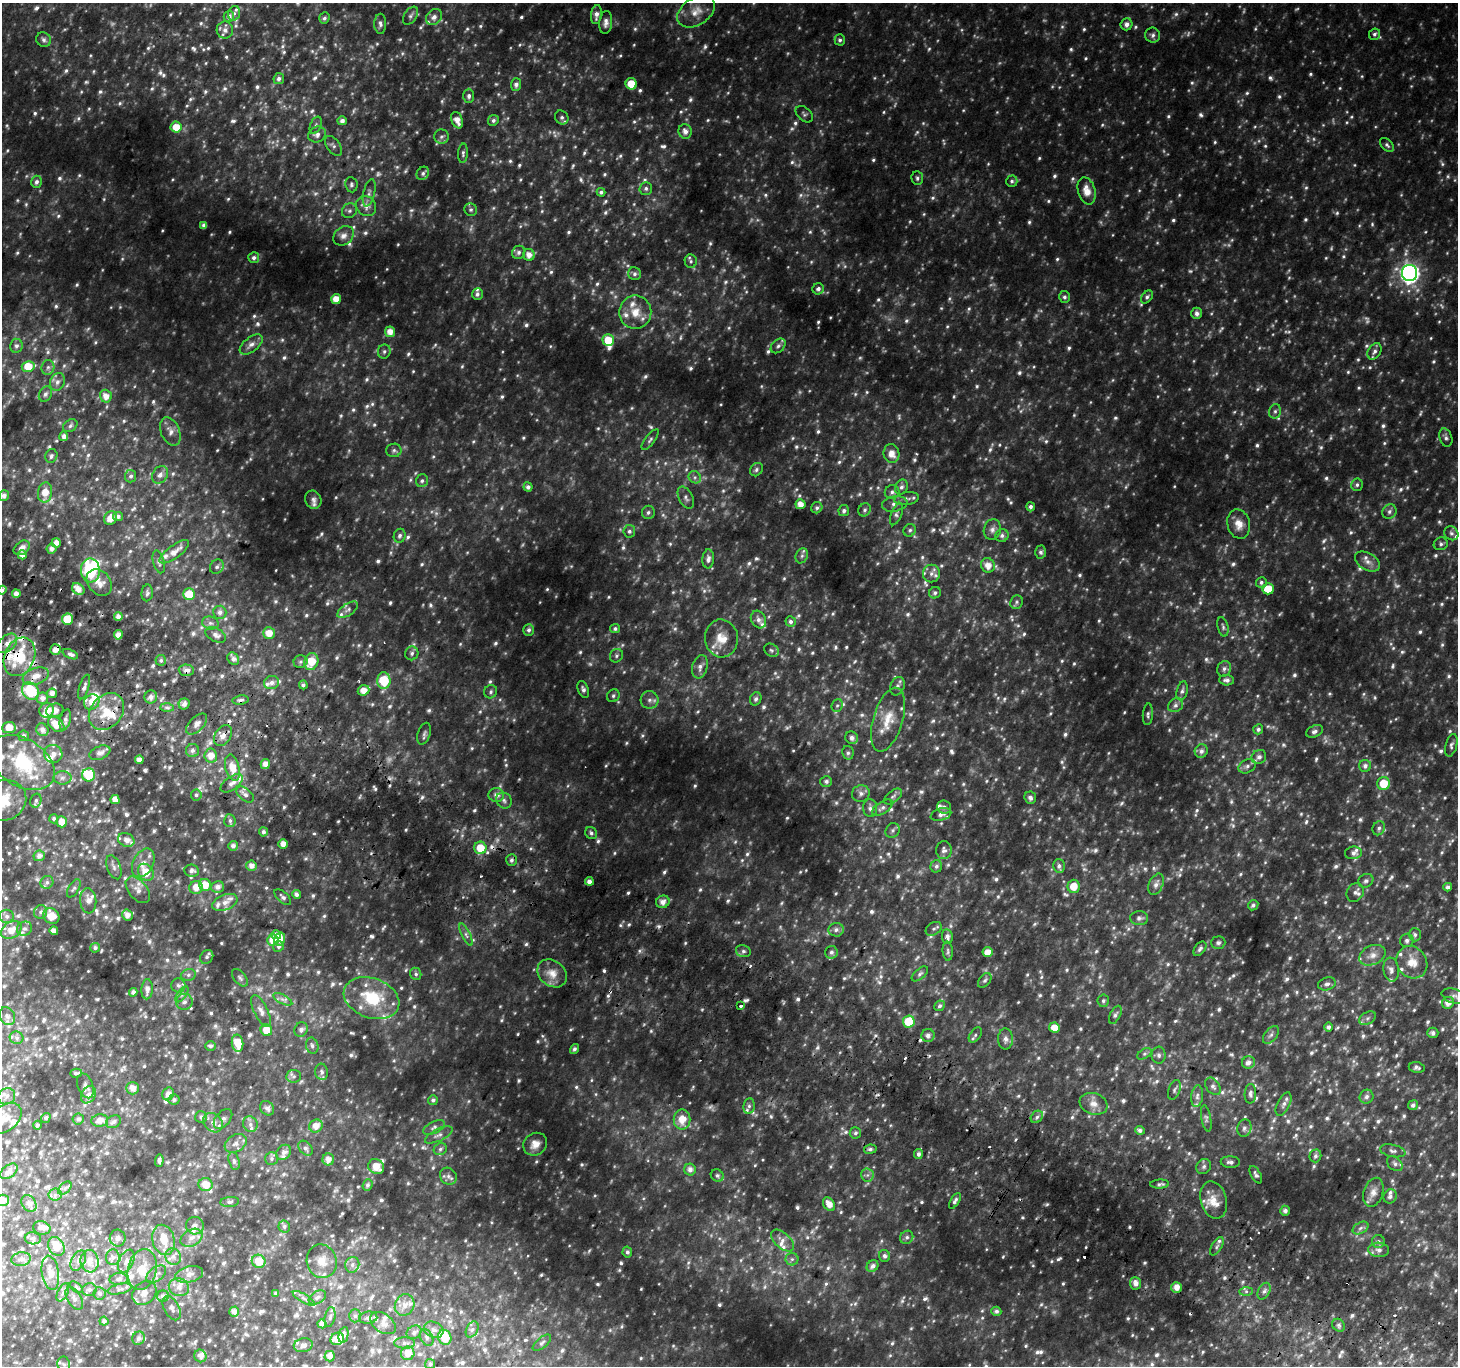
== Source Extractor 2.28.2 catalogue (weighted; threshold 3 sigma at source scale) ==
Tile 6 of 4 x 4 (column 2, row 2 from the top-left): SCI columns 1486-2941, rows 3027-4390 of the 5875 x 5986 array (HDU 1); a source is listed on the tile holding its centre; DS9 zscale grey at full resolution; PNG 1460 x 1368 px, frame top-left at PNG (2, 3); each listed source drawn as its Kron ellipse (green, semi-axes under 4 px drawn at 4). Shown black and unused: <1% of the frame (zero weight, under 2 of 3 exposures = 2% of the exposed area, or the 3 px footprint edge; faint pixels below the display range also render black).
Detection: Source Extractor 2.28.2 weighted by HDU 2 'WHT'; one run over the whole footprint, this tile lists its part. Background 0.096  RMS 0.02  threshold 0.0908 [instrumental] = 3 sigma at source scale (4.5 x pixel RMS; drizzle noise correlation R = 1.50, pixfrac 1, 0.0396/0.0396 arcsec/px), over >= 5 px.
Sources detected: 1612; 75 too faint to see at this stretch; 1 inside a brighter object's white glare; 13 cosmic-ray / hot-pixel residue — neither listed nor drawn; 100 inside a brighter listed object's ellipse — not listed separately; of the other 1423, all 500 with FLUX_AUTO >= 4.87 (the completeness limit of this list) listed and drawn (923 fainter detections not listed), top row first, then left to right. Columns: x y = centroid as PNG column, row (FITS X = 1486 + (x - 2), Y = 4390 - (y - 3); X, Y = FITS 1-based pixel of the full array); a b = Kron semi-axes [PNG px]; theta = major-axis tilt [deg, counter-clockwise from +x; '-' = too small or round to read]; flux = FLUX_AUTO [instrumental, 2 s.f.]
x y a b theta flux
696 11 20 13 34 28
234 13 7 5 72 5.7
596 15 9 5 83 12
229 16 6 5 - 10
411 16 10 6 55 6.1
434 17 9 7 45 11
324 18 6 5 - 5
606 22 11 6 85 11
380 24 10 6 -89 7.7
1126 24 6 6 - 10
225 30 8 8 - 12
1374 34 6 5 - 5.2
1153 35 7 7 - 6.6
44 40 8 6 -35 6.3
840 40 5 5 - 5.1
279 79 5 5 - 7.4
516 84 6 5 - 8.5
631 84 6 5 - 47
469 96 7 5 89 6.1
804 114 10 6 -39 5.3
562 117 7 6 - 6.9
457 120 8 5 -69 19
493 120 5 5 - 5.5
342 121 4 4 - 9.8
316 125 9 5 69 5.3
176 127 5 5 - 37
685 131 7 6 - 12
317 135 9 7 24 11
441 137 7 7 - 5.9
1387 145 8 5 -48 5.1
333 146 11 6 -54 6.9
463 153 9 5 86 4.9
423 173 7 6 - 5.7
917 178 7 6 - 4.9
1012 181 6 5 - 5.2
36 182 6 5 - 6.7
351 185 8 6 -82 5.2
646 188 6 6 - 5.8
1087 191 14 8 -74 23
601 192 4 4 - 5.9
369 193 14 5 76 8.9
366 206 11 9 -48 15
471 210 6 6 - 5.2
349 211 8 7 - 6.1
204 225 4 4 - 7.9
343 236 11 8 39 11
518 252 7 6 - 6
529 255 6 5 - 15
254 258 5 5 - 7.3
691 261 7 6 - 5.4
1410 273 8 7 - 840
634 274 6 6 - 6.2
818 289 6 5 - 7
477 294 6 5 - 6.6
1064 297 6 5 - 6
1147 297 7 5 50 4.9
336 299 5 5 - 27
635 312 17 16 - 36
1197 313 6 5 - 8.8
390 332 5 5 - 20
608 340 6 5 - 45
251 344 13 7 38 12
16 346 7 6 - 5.3
778 346 8 6 44 5.9
384 351 7 6 - 5
1374 351 9 6 58 7.6
28 366 6 5 - 48
48 367 7 6 - 5.8
57 382 9 7 70 9.1
45 394 8 6 64 6.7
106 396 6 6 - 19
1275 411 7 5 75 5
70 426 8 5 35 5.2
170 431 15 9 -67 15
64 436 5 4 - 12
1446 438 9 6 -72 6.4
650 440 12 5 52 5.9
394 450 7 6 - 4.9
891 453 9 8 - 21
51 456 7 6 - 5.7
756 470 7 6 - 5.3
160 475 9 7 59 11
131 476 6 5 - 5.7
695 477 6 5 - 5.6
422 481 6 6 - 4.9
1357 485 6 5 - 4.9
528 487 4 4 - 8.1
901 487 8 6 63 6.5
45 492 10 7 80 28
892 492 7 7 - 6.5
4 495 5 5 - 10
686 498 12 7 -62 8
907 499 12 6 8 8.4
313 500 9 8 - 7.3
800 504 5 5 - 19
895 504 13 7 10 11
1031 507 5 4 - 6
817 508 6 5 - 5.1
865 510 7 6 - 4.9
844 511 5 5 - 6.3
1389 511 8 7 - 6.7
648 512 6 6 - 5.7
896 514 12 5 68 6.5
118 516 5 4 - 7.2
110 518 7 6 - 22
1239 524 15 11 -74 22
910 530 7 6 - 4.9
992 530 10 8 73 10
629 531 6 5 - 6
1451 533 7 6 - 6.2
1002 535 7 6 - 7
400 536 7 6 - 6
56 543 5 4 - 15
1441 544 7 6 - 5.1
22 548 9 6 37 11
51 549 5 5 - 9.6
174 552 17 6 37 21
1041 552 6 5 - 5.3
22 555 4 4 - 15
802 556 8 6 68 5.1
708 559 9 6 87 8.8
159 562 11 5 -75 6.5
1367 562 13 8 -30 14
988 565 7 7 - 20
217 567 7 6 - 6
90 570 12 9 -86 150
931 573 9 8 - 10
99 582 14 11 -51 21
1261 582 5 5 - 5.4
78 589 7 5 -42 17
1268 589 6 5 - 42
2 590 4 3 - 5
147 593 8 5 86 5.1
935 593 6 5 - 5.6
16 594 4 4 - 14
189 594 6 6 - 46
1016 602 7 6 - 4.9
348 610 12 6 33 8.1
220 612 6 6 - 9.7
118 617 4 4 - 11
67 619 5 5 - 80
758 620 9 7 -61 9.9
791 622 5 5 - 6.3
210 623 8 6 -14 6.7
1223 627 10 5 -77 5.4
615 628 5 4 - 4.9
529 630 6 5 - 6.4
269 633 6 6 - 24
118 635 5 4 - 15
216 635 11 6 -27 9.9
721 638 19 16 -85 34
7 643 11 7 44 17
55 650 5 5 - 18
771 650 8 6 -32 5
412 653 7 6 - 6.2
70 654 8 4 -23 8
616 656 7 6 - 5.2
19 657 20 15 66 100
233 659 7 5 -52 8.6
161 660 5 5 - 4.9
311 661 8 7 - 43
301 662 7 6 - 4.9
700 667 12 7 73 11
1224 669 8 6 66 7.1
186 670 7 6 - 10
36 676 14 8 19 27
1227 680 7 5 -2 7.4
384 681 8 6 -89 77
271 682 7 6 - 10
303 685 4 4 - 5.7
897 686 9 7 69 7.8
84 687 13 5 72 8.3
583 689 8 5 -69 6.8
364 690 6 5 - 23
31 691 9 7 -51 120
1182 691 9 5 76 6.8
491 692 7 6 - 5
52 693 5 4 - 12
613 696 7 6 - 4.9
151 697 6 6 - 10
42 698 6 5 - 13
756 699 7 5 69 5.6
241 700 8 4 7 5.5
649 700 9 9 - 10
92 702 8 7 - 22
184 704 6 5 - 11
837 705 6 5 - 4.9
1176 705 8 6 31 7.8
167 707 7 4 -1 5.1
47 710 7 7 - 19
55 710 9 6 12 18
106 712 20 15 50 56
1148 714 11 5 85 5.1
65 720 11 5 76 8.7
888 720 33 14 73 52
56 724 9 6 -41 35
197 724 13 7 45 12
9 728 7 5 6 31
1258 729 5 5 - 5.8
42 730 6 6 - 11
1314 731 9 5 25 6.9
424 734 11 6 70 6.6
223 735 11 8 54 14
24 736 5 5 - 5.4
852 738 6 6 - 9.5
1451 745 11 5 75 6.4
192 751 6 6 - 7.3
1201 751 7 6 - 8.4
100 753 11 6 23 10
848 753 7 5 -78 5
53 754 9 9 - 13
211 756 7 6 - 20
1259 757 7 7 - 7.2
139 760 4 4 - 12
22 762 36 23 -33 140
265 764 5 4 - 16
1247 766 9 6 28 7.4
1365 766 6 6 - 8.2
232 768 13 7 -76 33
88 775 6 6 - 60
62 778 9 6 0 7.1
826 781 6 5 - 6
232 783 13 6 36 12
1384 783 6 6 - 45
245 794 10 6 -39 9.2
861 794 9 8 - 8.8
196 795 5 5 - 5.1
496 795 8 7 - 12
893 797 11 5 38 6.4
1030 798 6 5 - 6.6
3 800 23 20 19 57
115 800 4 4 - 17
504 800 8 7 - 6.9
36 801 7 5 74 5
944 807 7 6 - 6.6
870 808 9 7 -88 8.5
882 808 12 6 34 8.2
941 814 10 6 15 9.8
54 819 4 4 - 4.9
230 821 6 5 - 5.7
62 822 5 5 - 23
1379 828 7 6 - 5.7
893 830 8 6 48 5.2
263 832 5 4 - 6
591 833 6 5 - 5.9
126 840 8 6 -24 12
283 844 4 4 - 16
233 846 5 5 - 9.3
480 848 6 6 - 40
944 850 9 7 -87 7.3
1353 853 8 6 5 8
39 856 6 5 - 11
511 860 6 5 - 5.9
143 863 15 10 62 20
251 866 5 5 - 13
936 866 6 6 - 6
1059 866 7 5 -76 7.9
114 867 12 6 -69 8.2
192 871 7 6 - 7.2
146 872 9 7 -55 37
589 881 4 4 - 12
1366 881 8 6 30 5.7
47 882 7 6 - 5.4
1156 884 11 7 65 12
205 885 6 6 - 25
1074 886 6 6 - 31
196 887 7 6 - 25
218 887 6 6 - 11
1448 887 4 4 - 7.1
74 888 10 5 58 5.4
138 890 15 9 -50 16
1355 892 10 8 57 8.9
296 894 4 4 - 9.1
283 897 10 5 -43 5.4
88 901 12 8 -84 14
225 902 13 7 22 14
663 902 7 6 - 13
1253 905 5 4 - 5.6
41 912 7 6 - 5.9
127 915 5 5 - 13
7 916 7 6 - 8
51 916 8 7 - 30
1139 918 9 7 -2 6.9
24 929 8 7 - 6.8
934 929 8 6 32 5.4
11 930 11 8 35 22
836 930 7 7 - 8.4
54 931 4 4 - 10
276 935 5 4 - 11
466 935 12 3 -64 5.7
1415 935 7 6 - 6.8
947 937 7 5 -80 9.3
280 939 6 5 - 21
273 940 5 5 - 31
1407 940 7 6 - 7
1218 943 7 6 - 5.6
278 946 5 5 - 5.5
95 948 5 5 - 5.1
1200 949 8 5 52 5.6
743 951 7 6 - 6
948 951 9 5 -86 4.9
831 952 6 6 - 7.3
988 952 5 5 - 19
1372 955 14 9 23 16
207 957 7 6 - 5.2
1412 962 17 14 -56 35
1391 970 12 7 -82 11
552 973 16 12 -39 24
416 974 6 5 - 5.1
920 974 10 5 40 5.2
188 975 7 6 - 5.8
240 978 10 6 -49 5.5
985 980 8 5 51 4.9
1327 984 9 6 18 6.6
178 985 7 7 - 7.1
147 989 10 5 88 13
133 992 4 4 - 8.2
182 994 9 4 55 5.6
1454 996 13 7 -17 11
371 998 29 19 -20 100
283 999 10 4 -27 7
1103 1001 6 5 - 5
184 1002 8 8 - 9.5
1448 1003 6 6 - 17
741 1006 3 3 - 9.4
940 1006 5 5 - 6
261 1011 17 7 -64 13
1115 1015 10 5 63 5.7
7 1016 9 7 -62 7.8
1367 1018 9 6 28 5.9
909 1021 6 6 - 65
1328 1027 4 4 - 6.7
1054 1028 5 5 - 29
266 1030 6 5 - 31
301 1030 7 6 - 8.4
1433 1033 5 5 - 6.5
928 1035 6 6 - 9.5
975 1035 8 5 54 5
1271 1035 10 6 52 6.8
16 1038 7 6 - 5.3
1006 1039 10 7 -88 10
238 1043 8 5 -83 39
210 1046 5 4 - 5.3
312 1046 8 6 -77 7.1
574 1049 5 4 - 5.1
1144 1054 8 4 31 4.9
1159 1055 8 7 - 6.4
1248 1062 7 6 - 10
1417 1067 8 5 -9 5.7
322 1072 8 6 -80 6.4
76 1073 6 3 15 5.8
294 1076 7 6 - 5.7
85 1086 13 7 -71 8.1
1213 1086 10 6 -53 7.1
132 1088 6 6 - 15
1174 1090 10 5 70 5.1
168 1094 6 5 - 13
1250 1094 10 6 87 6.4
88 1095 9 7 59 9.2
7 1096 9 8 - 9.1
1197 1096 11 6 82 7.4
1366 1097 7 6 - 8
174 1100 5 5 - 5.1
433 1100 5 5 - 5.7
1094 1104 14 10 -18 17
1284 1104 12 6 63 9.1
1413 1105 5 4 - 7.2
749 1106 8 5 80 5
267 1108 8 6 -46 8.1
201 1117 6 6 - 7
1037 1117 7 5 46 5.3
4 1118 19 13 36 22
46 1118 5 4 - 5.6
1206 1118 13 5 -79 5.6
78 1119 6 5 - 6.2
223 1119 11 7 49 10
100 1120 8 6 7 17
682 1120 10 8 -90 33
113 1122 8 6 28 6.3
213 1123 11 8 -43 14
250 1124 8 7 - 8.7
37 1125 4 3 - 4.9
316 1126 7 6 - 17
434 1127 12 6 25 6.8
1244 1128 9 7 73 7.3
1140 1130 5 4 - 7.9
855 1133 6 5 - 5.6
439 1135 15 6 26 9.1
236 1143 12 8 31 12
535 1144 12 11 - 20
305 1148 8 6 -47 5.8
440 1149 7 6 - 5.1
870 1149 6 4 10 5.4
1393 1151 13 6 -12 7.4
284 1152 8 6 48 12
918 1154 5 4 - 7.9
1315 1156 6 6 - 5.4
271 1159 6 6 - 5.1
328 1159 6 6 - 14
159 1161 6 3 87 5
234 1161 9 5 -75 5.1
1230 1162 9 5 -2 7.9
1395 1164 9 6 -42 7.7
376 1167 8 7 - 27
1204 1167 8 7 - 6.3
690 1170 6 6 - 11
9 1171 10 6 37 8.6
867 1175 6 6 - 5.8
1256 1175 9 5 -61 6
448 1176 9 8 - 8.9
717 1176 7 6 - 5.4
205 1184 7 6 - 24
1160 1184 9 4 2 5.2
367 1185 6 5 - 6.3
65 1188 8 5 45 5.1
1373 1192 15 9 72 15
55 1195 6 6 - 6
1390 1196 7 6 - 6.9
2 1200 6 5 - 16
1214 1200 19 13 -75 29
955 1201 9 4 59 6.4
230 1202 9 5 6 5
29 1203 9 6 -57 9.7
829 1204 7 5 -54 21
1285 1211 5 5 - 8
195 1226 9 8 - 8.5
284 1226 6 6 - 5.5
42 1228 9 6 -13 7
1360 1228 8 5 28 5.8
907 1237 7 6 - 6
33 1238 8 6 -4 5.8
118 1238 8 8 - 7.2
192 1238 12 8 29 13
164 1240 15 11 -75 31
782 1240 14 7 -42 15
1378 1241 6 6 - 6.2
56 1246 10 7 -61 41
1217 1246 10 5 58 5.8
1379 1250 10 7 -2 9
627 1252 5 5 - 5.4
885 1256 6 5 - 6
113 1257 8 7 - 6.2
173 1257 8 7 - 9.7
21 1259 10 7 9 9.4
792 1259 6 6 - 5.9
78 1261 11 6 63 10
90 1261 11 9 -82 18
126 1261 12 7 65 12
259 1261 7 6 - 40
322 1261 17 15 -76 25
352 1265 8 7 - 7.5
873 1266 6 5 - 8.7
142 1270 21 14 78 36
50 1273 17 8 -81 25
156 1274 11 6 36 7.8
189 1274 14 8 13 14
119 1279 9 6 3 6.1
1136 1283 6 5 - 13
76 1287 7 4 -38 5
179 1287 10 9 - 13
1176 1287 5 5 - 18
89 1289 7 6 - 7
120 1289 12 5 12 6.5
1246 1291 7 4 0 5.1
1264 1291 9 6 62 7.4
63 1292 10 5 63 6.6
100 1293 6 6 - 5.4
144 1293 13 10 47 14
276 1293 4 3 - 5.1
163 1296 6 5 - 8.3
317 1297 9 6 32 6.7
74 1298 12 7 -59 8.9
304 1298 12 4 -31 7
405 1305 11 9 61 15
172 1308 13 7 -60 9
996 1311 5 4 - 5.9
234 1312 5 5 - 11
355 1316 6 5 - 5.5
330 1317 10 5 78 5.7
368 1318 9 6 8 7.2
104 1321 4 4 - 6.8
383 1323 14 9 -36 15
322 1324 4 4 - 8.5
1339 1325 7 5 -48 5.1
472 1329 8 5 62 6.3
434 1330 10 7 -26 11
414 1332 8 6 33 6.9
343 1335 8 5 77 7.3
427 1337 9 6 -63 6.1
445 1337 8 6 -67 51
139 1338 7 6 - 6.1
337 1339 7 6 - 24
405 1343 10 5 -1 7
542 1343 11 5 40 5.4
303 1345 9 7 12 8
408 1353 7 6 - 21
200 1356 6 6 - 8
330 1356 5 5 - 9.2
430 1364 5 5 - 5.9
64 1365 8 6 -81 6.1
Overlapping masked pixels (flux is a lower limit): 6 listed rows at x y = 55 650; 19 657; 186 670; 36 676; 31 691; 223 735
Isophote crosses this tile's border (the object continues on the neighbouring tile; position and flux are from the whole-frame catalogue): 6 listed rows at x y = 4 495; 2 590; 3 800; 4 1118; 2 1200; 64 1365